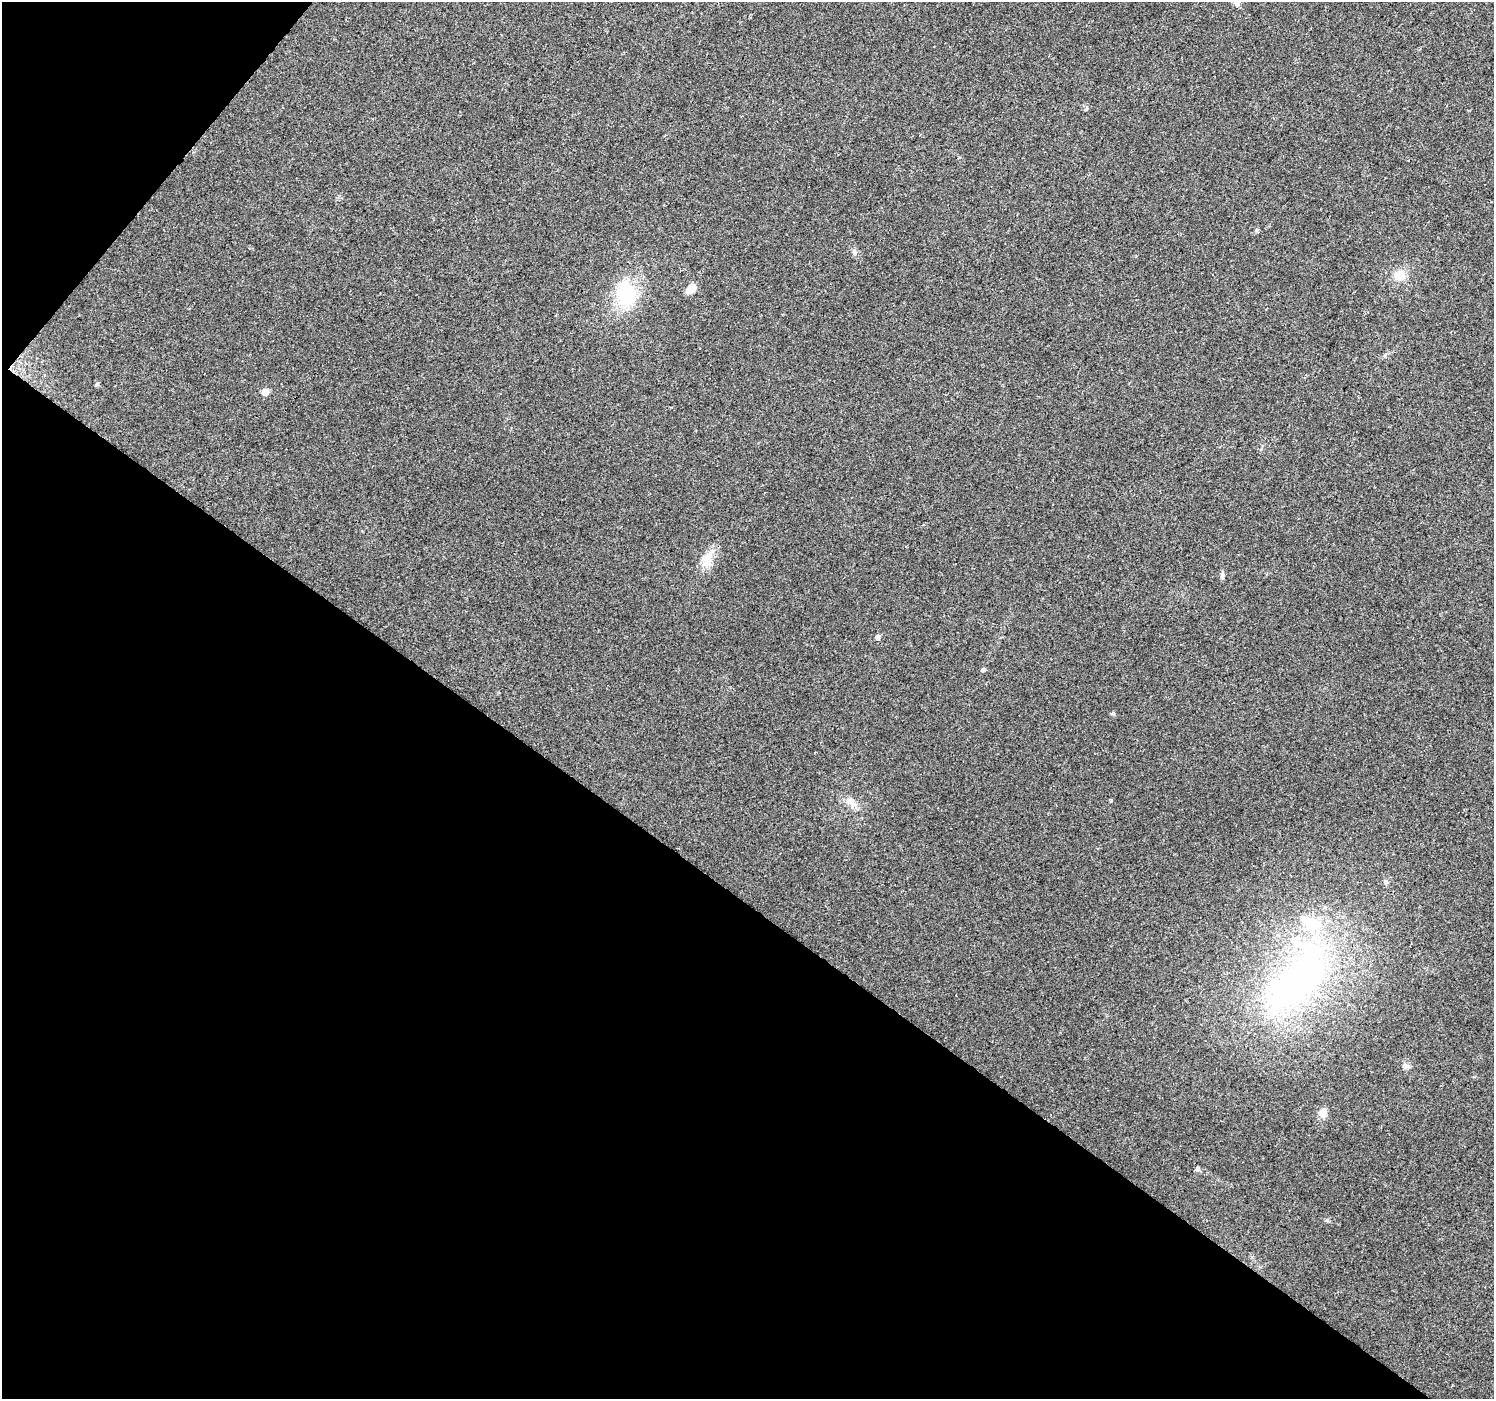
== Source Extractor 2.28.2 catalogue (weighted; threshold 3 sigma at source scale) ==
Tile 9 of 4 x 4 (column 1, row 3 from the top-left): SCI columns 1-1492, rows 1576-2972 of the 5973 x 6011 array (HDU 1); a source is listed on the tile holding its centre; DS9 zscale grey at full resolution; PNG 1496 x 1401 px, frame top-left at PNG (2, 2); no overlay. Shown black and unused: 38% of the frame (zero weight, under 2 of 3 exposures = <1% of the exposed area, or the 3 px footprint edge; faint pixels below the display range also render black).
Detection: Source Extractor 2.28.2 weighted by HDU 2 'WHT'; one run over the whole footprint, this tile lists its part. Background 0.0862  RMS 0.0092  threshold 0.0414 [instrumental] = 3 sigma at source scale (4.5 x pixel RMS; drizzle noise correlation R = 1.50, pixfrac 1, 0.0396/0.0396 arcsec/px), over >= 5 px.
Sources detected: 20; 1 inside a brighter object's white glare — not listed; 1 inside a brighter listed object's ellipse — not listed separately; the other 18 listed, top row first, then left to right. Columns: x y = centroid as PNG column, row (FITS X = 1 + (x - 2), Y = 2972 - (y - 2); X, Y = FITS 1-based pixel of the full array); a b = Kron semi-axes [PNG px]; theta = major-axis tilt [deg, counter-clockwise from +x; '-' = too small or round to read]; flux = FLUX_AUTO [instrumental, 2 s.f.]
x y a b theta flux
1086 109 6 3 70 0.97
854 252 9 6 -75 2.5
1400 275 15 14 - 12
692 288 12 7 44 9.2
626 294 30 22 -83 52
97 384 5 4 - 1.8
265 392 5 5 - 18
708 560 23 12 71 14
1222 576 10 5 87 2.4
877 637 5 5 - 3.4
983 670 5 4 - 2.3
1113 713 5 5 - 1.3
850 801 11 8 -16 6
1386 882 7 5 -47 2
1298 981 122 47 51 300
1406 1066 12 6 -9 3.4
1322 1113 11 10 - 6.2
1197 1168 6 5 - 1.5
Unlisted compact peaks at least as high as the median listed source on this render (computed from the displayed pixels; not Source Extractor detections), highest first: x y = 1327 1220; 1256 230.